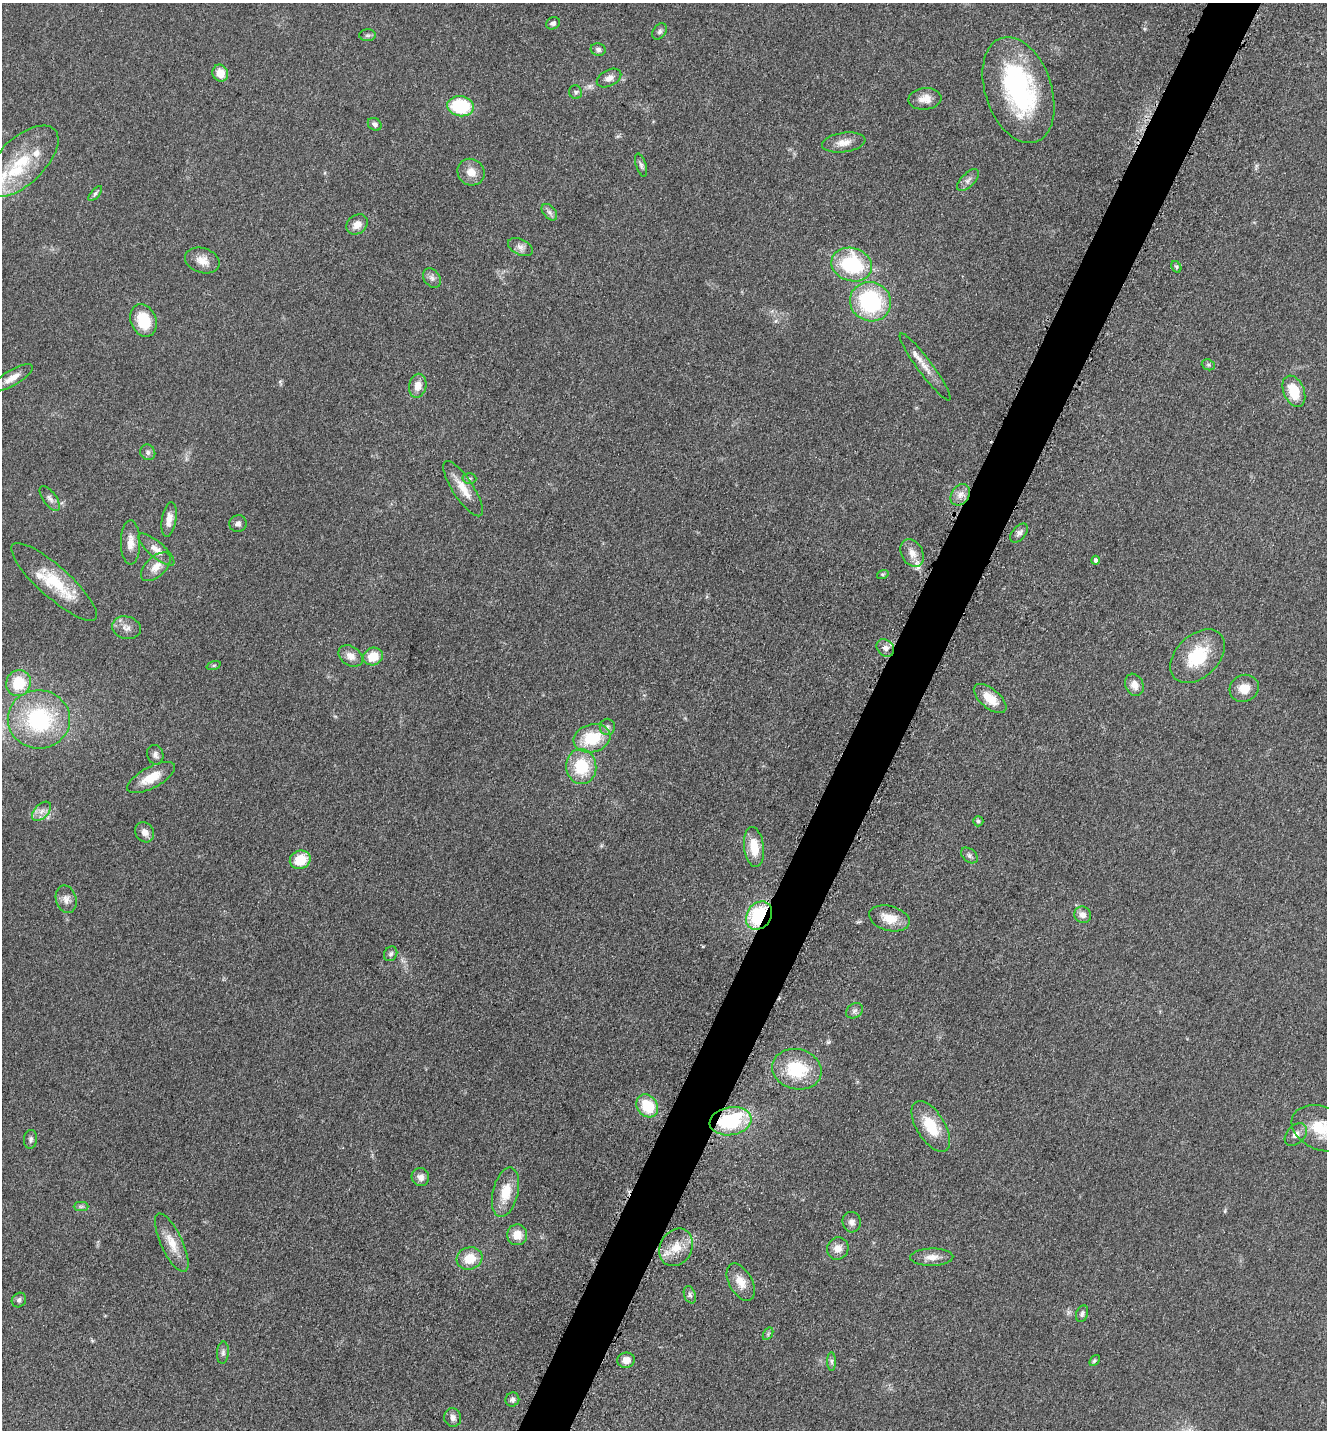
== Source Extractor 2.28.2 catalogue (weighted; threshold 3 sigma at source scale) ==
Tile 10 of 4 x 4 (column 2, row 3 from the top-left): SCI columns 1624-2948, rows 1471-2898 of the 5806 x 5774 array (HDU 1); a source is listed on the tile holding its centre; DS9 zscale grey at full resolution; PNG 1329 x 1432 px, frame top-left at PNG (2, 3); each listed source drawn as its Kron ellipse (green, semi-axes under 4 px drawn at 4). Shown black and unused: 4% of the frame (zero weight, under 3 of 5 exposures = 4% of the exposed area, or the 3 px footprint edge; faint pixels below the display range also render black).
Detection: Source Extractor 2.28.2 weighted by HDU 2 'WHT'; one run over the whole footprint, this tile lists its part. Background 0.0644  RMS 0.006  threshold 0.0269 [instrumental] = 3 sigma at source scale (4.5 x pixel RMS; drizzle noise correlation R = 1.50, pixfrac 1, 0.05/0.05 arcsec/px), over >= 5 px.
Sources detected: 110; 8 inside a brighter listed object's ellipse — not listed separately; the other 102 listed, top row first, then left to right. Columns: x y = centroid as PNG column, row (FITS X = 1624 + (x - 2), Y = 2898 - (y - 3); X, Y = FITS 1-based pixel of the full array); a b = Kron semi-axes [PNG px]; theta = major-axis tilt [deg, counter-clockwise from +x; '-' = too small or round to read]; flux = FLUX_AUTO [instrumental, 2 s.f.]
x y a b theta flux
553 23 7 6 - 1.9
660 31 9 6 57 1.7
368 35 8 6 0 1.3
598 49 7 6 - 1.8
220 73 9 7 -60 8.4
609 78 13 8 28 3.5
1018 90 55 33 -71 91
576 92 7 6 - 1.3
925 99 16 11 5 6.3
460 106 13 10 -8 35
375 124 7 6 - 1.8
844 143 22 9 8 6.4
21 161 46 23 44 31
641 165 12 5 -73 1.6
471 172 14 13 - 6.8
968 180 14 6 45 2.7
95 194 9 4 48 1.3
549 212 9 6 -49 2.1
357 224 11 9 39 5.1
520 247 13 7 -27 3.2
202 260 18 12 -17 6.5
852 265 21 16 -18 45
1176 267 6 4 -61 0.9
432 278 10 8 -53 2.5
870 302 21 19 -26 56
144 320 17 12 -68 18
1208 365 7 5 -20 1.1
925 367 41 7 -53 8.1
12 378 23 7 30 6.3
418 386 12 8 78 5.9
1294 391 16 10 -67 15
148 452 8 7 - 1.9
469 479 7 5 1 1.2
463 489 32 10 -57 10
960 495 11 8 56 4.6
50 498 14 6 -54 2.7
169 519 17 7 81 5.4
238 524 8 8 - 2.3
1019 533 11 6 49 2.3
131 542 22 9 -90 6.1
156 550 23 7 -41 5.3
912 553 15 10 -60 5.7
1096 560 4 4 - 1.5
156 567 18 10 43 6.9
883 574 6 4 18 0.8
54 582 55 15 -42 26
126 628 14 11 -15 4.3
885 648 10 7 -44 3
351 656 13 9 -33 4.8
1197 656 32 21 44 28
373 657 10 8 21 11
214 665 7 3 19 0.8
18 683 13 12 - 19
1134 685 11 9 -68 4.9
1244 688 15 13 26 7.7
990 699 19 9 -40 10
39 719 31 29 0 60
607 727 8 7 - 2
592 738 19 14 16 23
155 755 10 8 -73 2.4
581 767 17 15 -85 24
151 778 26 10 28 12
41 811 12 7 46 3.7
978 821 5 5 - 1
145 832 10 9 - 4
754 847 20 10 -82 13
969 855 9 6 -40 1.8
300 860 10 9 - 14
66 899 14 10 -74 4.1
1083 915 8 8 - 3.8
759 916 15 12 55 46
889 918 21 12 -15 11
391 954 8 6 59 1.6
854 1011 9 7 33 1.9
797 1069 25 20 -14 28
647 1106 12 10 -53 20
731 1121 21 14 9 42
931 1126 28 14 -58 18
1322 1128 32 21 -22 23
1296 1134 13 9 46 3.8
31 1139 9 6 84 1.7
420 1177 9 9 - 3.9
505 1192 25 12 76 14
81 1206 7 4 0 1.3
852 1222 10 9 - 2.9
517 1235 10 10 - 7.7
172 1243 32 10 -65 10
676 1247 19 16 59 12
838 1248 11 10 - 5.4
932 1257 21 8 1 5.7
469 1258 13 11 18 13
741 1282 20 11 -61 7.9
690 1295 9 5 -70 1.7
19 1300 8 6 47 1.7
1082 1314 8 5 69 1.7
768 1334 7 4 57 1
223 1353 11 6 85 1.9
626 1360 8 7 - 4.7
1094 1360 6 4 49 0.88
832 1361 9 4 -90 1.5
512 1400 7 6 - 1.9
453 1418 9 8 - 2.9
Overlapping masked pixels (flux is a lower limit): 2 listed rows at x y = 759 916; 731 1121
Isophote crosses this tile's border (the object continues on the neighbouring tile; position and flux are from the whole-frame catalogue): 1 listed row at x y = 1322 1128